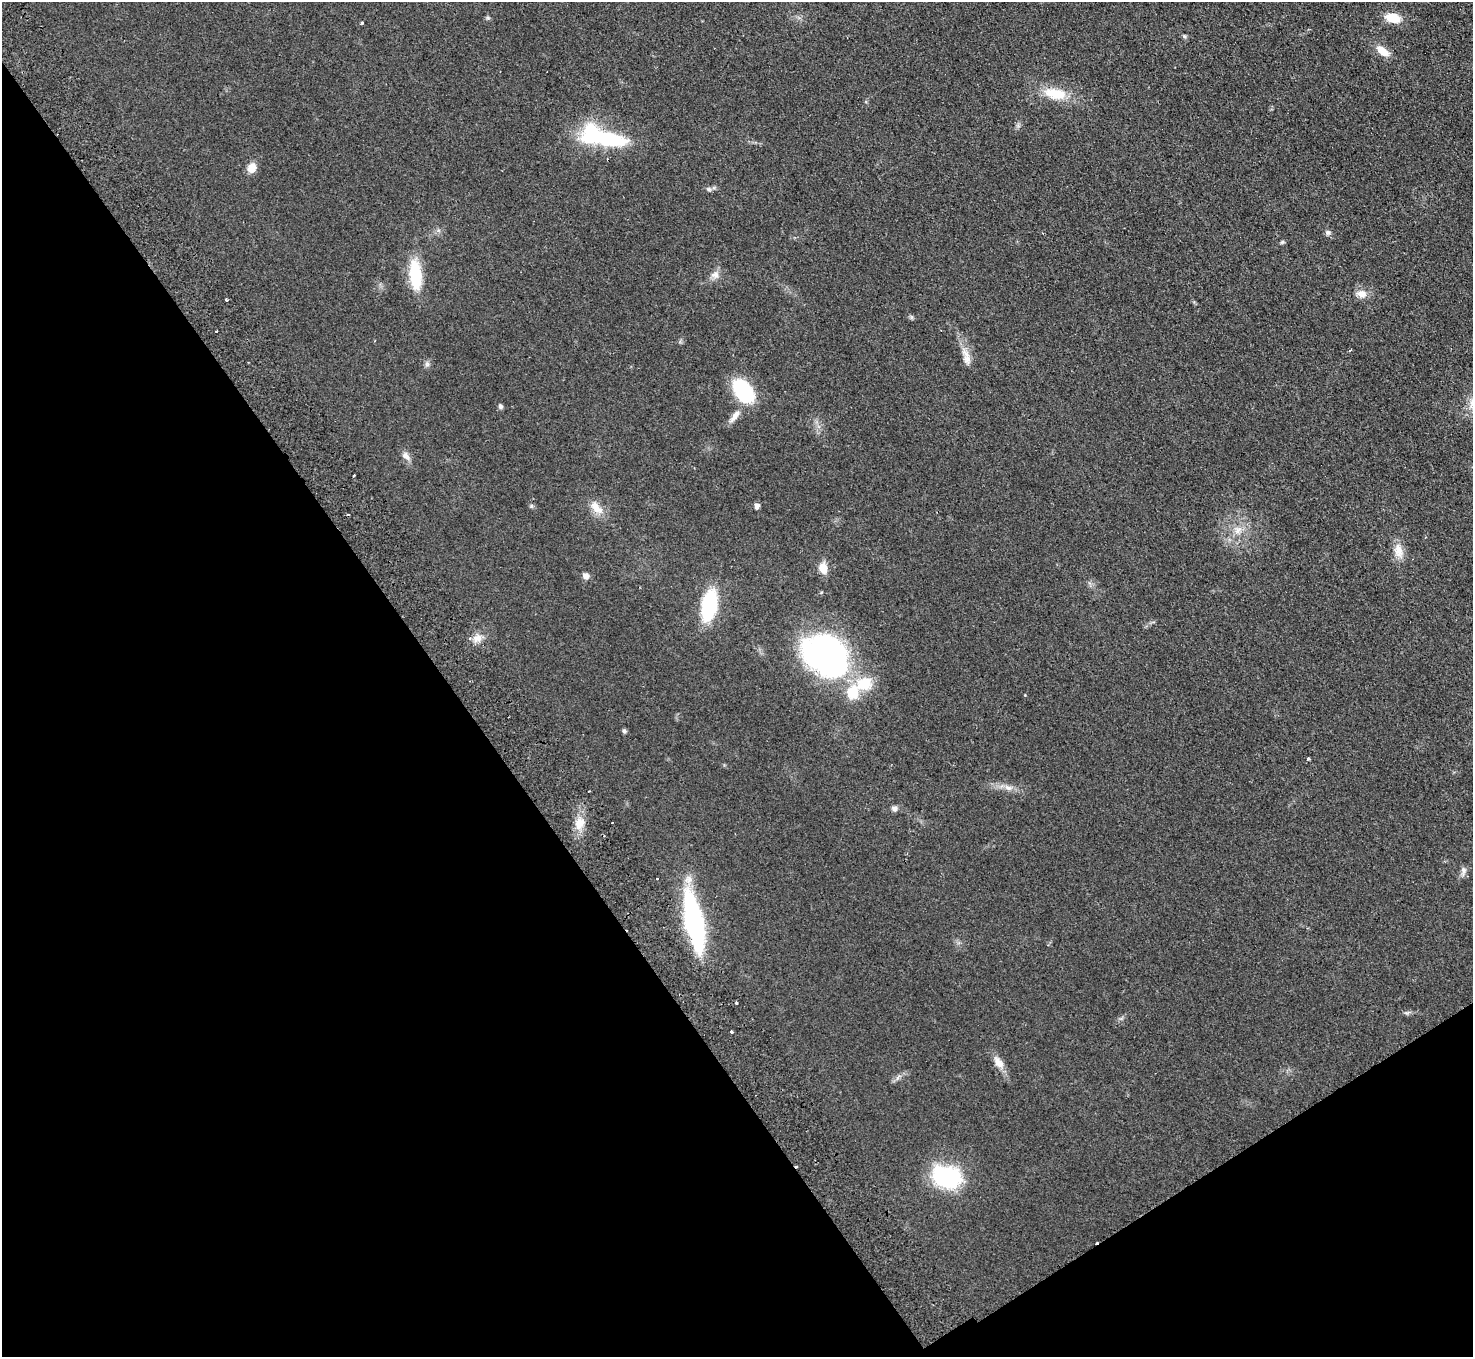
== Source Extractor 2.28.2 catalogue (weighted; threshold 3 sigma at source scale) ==
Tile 14 of 4 x 4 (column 2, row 4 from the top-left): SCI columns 1522-2992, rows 197-1551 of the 5984 x 5950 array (HDU 1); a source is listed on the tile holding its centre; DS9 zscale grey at full resolution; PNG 1475 x 1359 px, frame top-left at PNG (2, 2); no overlay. Shown black and unused: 35% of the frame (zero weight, under 2 of 3 exposures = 3% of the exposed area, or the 3 px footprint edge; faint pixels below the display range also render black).
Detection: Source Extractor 2.28.2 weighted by HDU 2 'WHT'; one run over the whole footprint, this tile lists its part. Background 0.0733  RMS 0.01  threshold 0.0457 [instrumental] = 3 sigma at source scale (4.5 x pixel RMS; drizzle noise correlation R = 1.50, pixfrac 1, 0.05/0.05 arcsec/px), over >= 5 px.
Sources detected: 53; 1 inside a brighter object's white glare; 3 cosmic-ray / hot-pixel residue — not listed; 1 inside a brighter listed object's ellipse — not listed separately; the other 48 listed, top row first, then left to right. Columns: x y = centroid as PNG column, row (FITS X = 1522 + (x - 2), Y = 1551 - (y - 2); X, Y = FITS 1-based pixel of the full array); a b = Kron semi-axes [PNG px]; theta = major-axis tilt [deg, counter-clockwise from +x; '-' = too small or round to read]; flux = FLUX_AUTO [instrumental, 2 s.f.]
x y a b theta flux
488 18 6 4 -18 1.4
1393 18 16 10 -12 19
362 23 3 3 - 3.4
1184 36 6 4 -45 1.6
1382 51 17 8 -35 14
1055 94 31 15 -9 28
609 139 54 15 -5 82
252 168 11 9 73 10
709 189 7 6 - 2.4
1328 232 7 6 - 2.5
1282 242 6 4 89 1.4
415 275 35 14 -84 43
715 275 12 10 16 6.4
1362 294 14 11 -11 8.6
226 300 3 3 - 1.8
1350 350 4 3 - 0.9
967 359 14 10 -60 7.6
427 364 8 6 89 2.8
743 391 29 19 -53 60
500 406 6 5 - 2.2
735 416 21 7 53 8
406 456 14 7 -48 5.3
354 475 2 2 - 1.1
531 506 6 4 46 1.4
757 506 5 5 - 5.4
596 508 23 11 -44 13
1238 530 13 10 44 9.5
1398 551 22 12 -76 12
823 568 13 9 -77 11
586 576 7 7 - 4.9
709 605 29 13 79 76
477 638 13 10 26 8.7
825 655 44 34 -35 310
865 684 22 17 9 29
1025 695 3 3 - 0.83
624 731 6 6 - 1.9
1308 759 4 3 - 2.2
1008 788 14 7 -20 6.5
894 809 7 7 - 3.7
612 822 3 2 - 2
580 823 18 12 63 14
1463 871 13 6 -90 3.9
657 878 3 2 - 1.3
694 922 41 12 -78 270
736 1003 3 3 - 3
731 1032 3 3 - 3
998 1062 18 9 -54 9.3
946 1177 30 21 -16 95